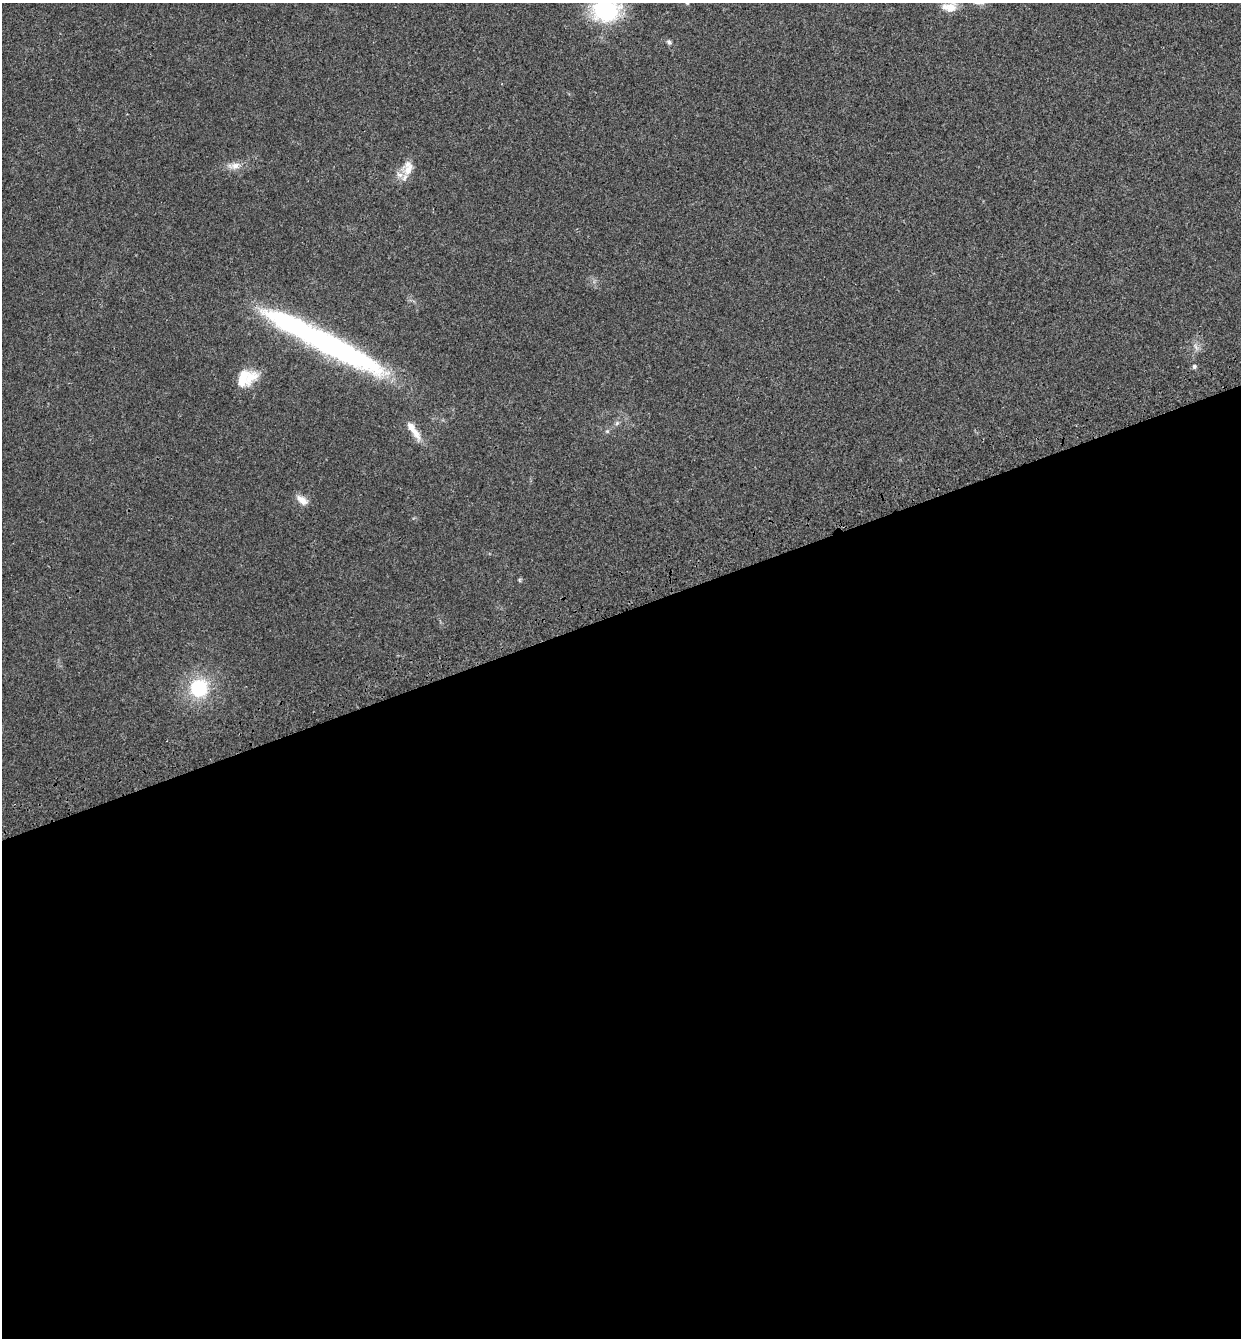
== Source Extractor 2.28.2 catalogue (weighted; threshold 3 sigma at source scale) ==
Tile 15 of 4 x 4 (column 3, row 4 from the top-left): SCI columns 2746-3984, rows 121-1456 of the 5439 x 5585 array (HDU 1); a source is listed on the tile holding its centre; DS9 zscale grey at full resolution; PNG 1243 x 1340 px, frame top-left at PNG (2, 3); no overlay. Shown black and unused: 54% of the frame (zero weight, under 3 of 4 exposures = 9% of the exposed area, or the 3 px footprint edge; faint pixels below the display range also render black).
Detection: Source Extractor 2.28.2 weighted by HDU 2 'WHT'; one run over the whole footprint, this tile lists its part. Background 0.0211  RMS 0.003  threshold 0.0134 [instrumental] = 3 sigma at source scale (4.5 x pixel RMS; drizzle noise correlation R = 1.50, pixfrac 1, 0.0396/0.0396 arcsec/px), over >= 5 px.
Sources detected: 16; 1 inside a brighter object's white glare — not listed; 1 inside a brighter listed object's ellipse — not listed separately; the other 14 listed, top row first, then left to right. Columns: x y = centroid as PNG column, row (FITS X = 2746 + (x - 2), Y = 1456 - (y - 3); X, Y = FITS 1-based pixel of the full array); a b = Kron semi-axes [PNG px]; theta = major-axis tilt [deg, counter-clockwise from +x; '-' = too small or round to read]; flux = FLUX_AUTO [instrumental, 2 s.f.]
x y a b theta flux
949 7 28 19 41 6.5
606 10 27 21 -1 28
669 42 7 5 -46 0.69
234 166 20 9 3 2.7
409 169 20 15 39 4.4
333 345 119 21 -28 85
1196 347 12 4 -60 0.88
1194 366 6 5 - 0.52
243 378 26 16 76 5.8
617 423 6 5 - 0.58
413 430 32 8 -55 3.9
607 431 5 5 - 0.4
302 500 17 8 -35 2.5
199 688 20 19 - 17
Isophote crosses this tile's border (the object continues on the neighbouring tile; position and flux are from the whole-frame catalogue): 2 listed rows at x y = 949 7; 606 10